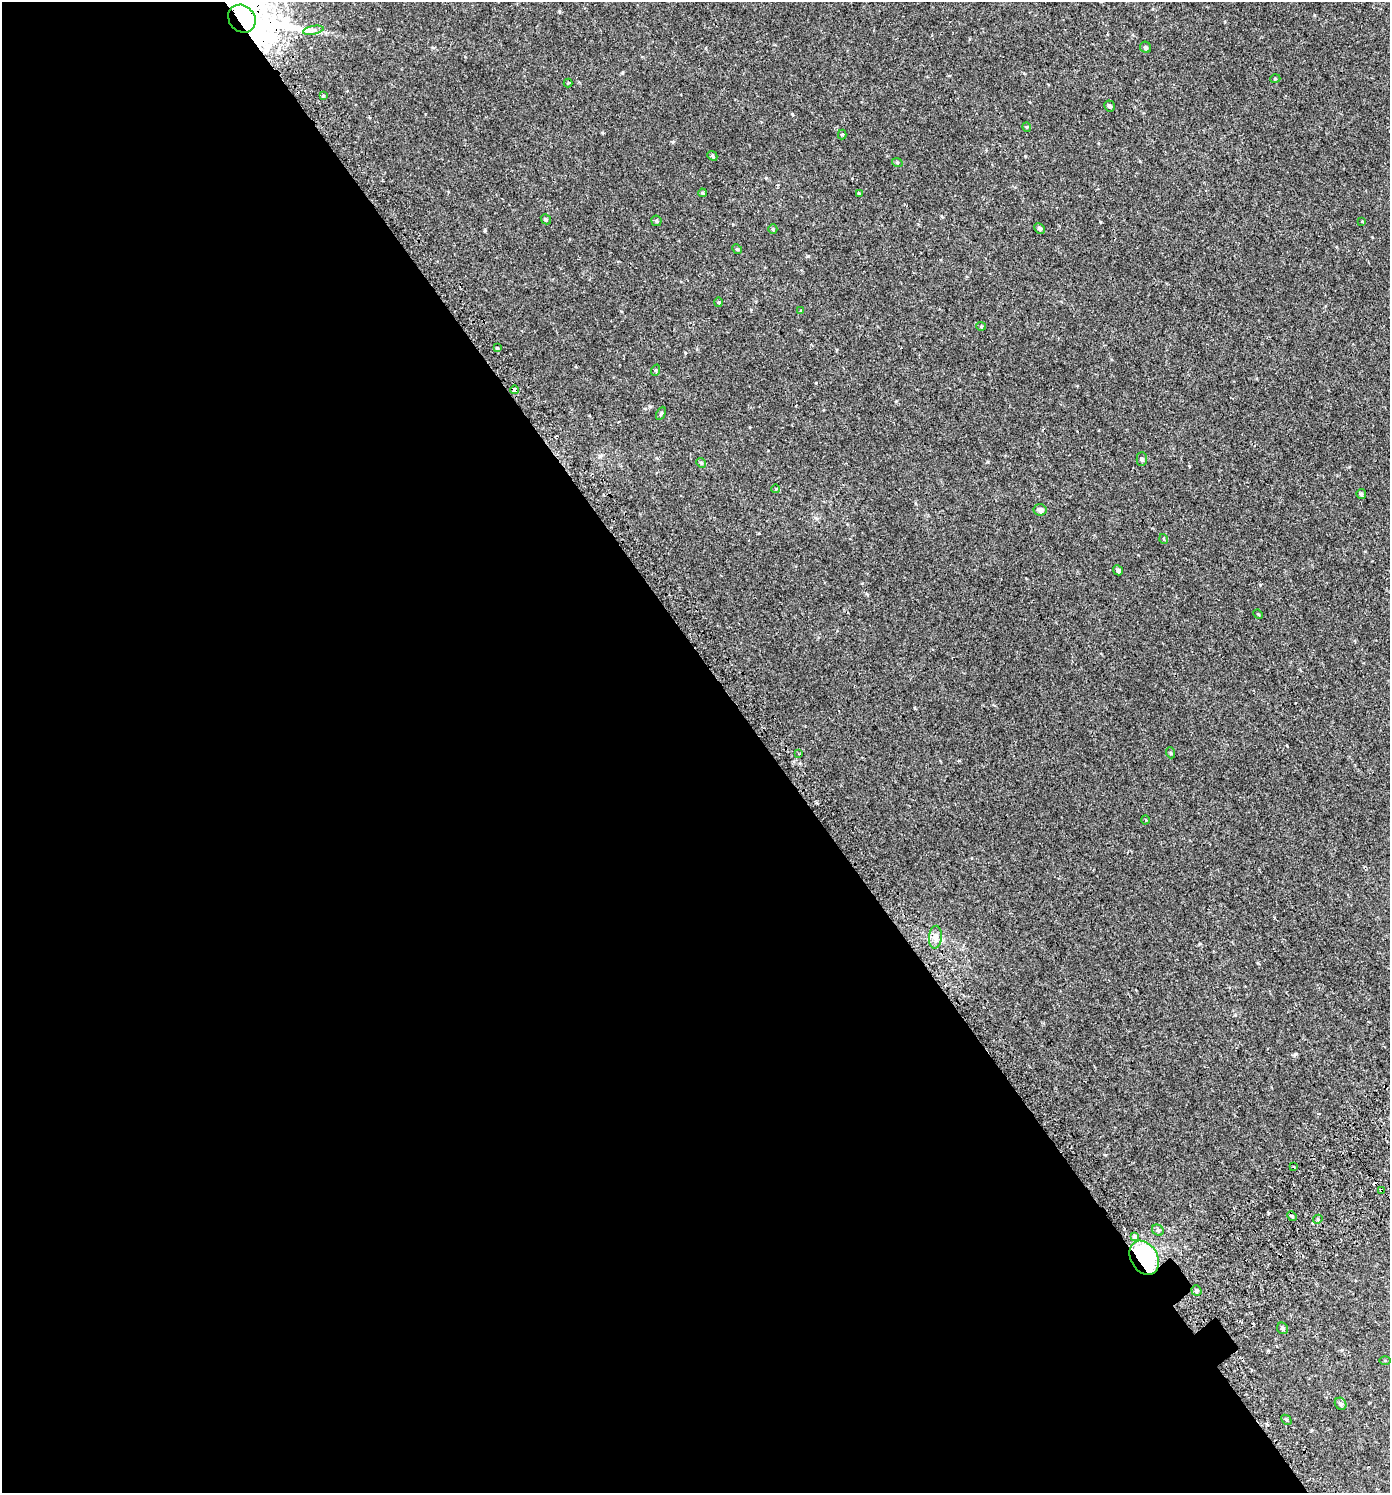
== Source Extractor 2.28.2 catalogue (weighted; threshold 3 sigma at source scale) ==
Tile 9 of 4 x 4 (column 1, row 3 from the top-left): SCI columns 262-1649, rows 1551-3041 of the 6014 x 6073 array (HDU 1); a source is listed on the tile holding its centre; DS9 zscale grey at full resolution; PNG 1392 x 1495 px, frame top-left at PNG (2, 2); each listed source drawn as its Kron ellipse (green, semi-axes under 4 px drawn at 4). Shown black and unused: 55% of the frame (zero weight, under 2 of 3 exposures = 3% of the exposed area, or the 3 px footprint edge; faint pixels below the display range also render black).
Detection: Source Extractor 2.28.2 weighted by HDU 2 'WHT'; one run over the whole footprint, this tile lists its part. Background 0.00247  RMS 0.0043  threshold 0.0193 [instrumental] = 3 sigma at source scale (4.5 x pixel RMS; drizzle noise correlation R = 1.50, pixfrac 1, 0.0396/0.0396 arcsec/px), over >= 5 px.
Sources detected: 56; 6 cosmic-ray / hot-pixel residue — neither listed nor drawn; the other 50 listed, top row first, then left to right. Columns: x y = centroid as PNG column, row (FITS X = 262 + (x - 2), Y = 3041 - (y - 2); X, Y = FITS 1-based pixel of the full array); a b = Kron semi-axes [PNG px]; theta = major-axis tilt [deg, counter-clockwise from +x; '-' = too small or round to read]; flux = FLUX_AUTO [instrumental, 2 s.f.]
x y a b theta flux
242 19 15 12 -47 3800
313 30 10 3 10 0.98
1146 47 6 5 - 0.85
1275 79 5 3 - 0.35
568 83 4 4 - 0.53
323 96 4 2 - 0.38
1110 106 5 5 - 0.89
1027 127 4 4 - 0.4
842 134 5 4 - 0.53
712 156 5 4 - 0.62
897 162 5 3 - 0.43
702 193 4 3 - 0.47
859 193 3 3 - 0.38
546 219 5 4 - 0.5
656 221 5 5 - 0.56
1362 222 3 3 - 0.84
1039 228 6 4 -44 0.82
773 229 5 4 - 0.46
737 249 5 4 - 0.38
718 302 5 3 - 0.35
801 311 4 4 - 0.37
981 326 5 4 - 0.51
497 348 4 4 - 0.37
656 370 6 4 72 0.44
515 390 4 3 - 4.4
661 413 7 4 64 0.5
1142 459 7 5 -90 0.76
701 463 5 4 - 0.56
776 489 4 3 - 0.27
1361 494 5 5 - 0.75
1040 510 6 5 - 1.7
1164 539 5 3 - 0.33
1118 570 5 5 - 1.1
1258 614 5 4 - 0.34
1171 753 5 3 - 0.38
798 754 3 3 - 0.43
1145 820 4 3 - 0.39
935 937 11 6 85 1.9
1294 1167 3 2 - 0.36
1381 1191 4 3 - 2.6
1292 1216 5 4 - 0.5
1318 1219 5 3 - 0.49
1158 1230 6 5 - 0.74
1134 1237 4 3 - 4.1
1144 1258 18 13 -59 45
1196 1290 5 4 - 0.76
1282 1328 6 5 - 0.7
1385 1361 5 3 - 0.34
1341 1404 6 5 - 0.98
1286 1420 6 3 -45 0.53
Overlapping masked pixels (flux is a lower limit): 4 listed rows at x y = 242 19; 515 390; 1381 1191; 1144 1258
Isophote crosses this tile's border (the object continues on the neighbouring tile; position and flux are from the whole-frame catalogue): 1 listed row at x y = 242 19
Unlisted compact peaks at least as high as the median listed source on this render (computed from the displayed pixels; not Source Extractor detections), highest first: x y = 808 256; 792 114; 1025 156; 1296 1054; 1100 222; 766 178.